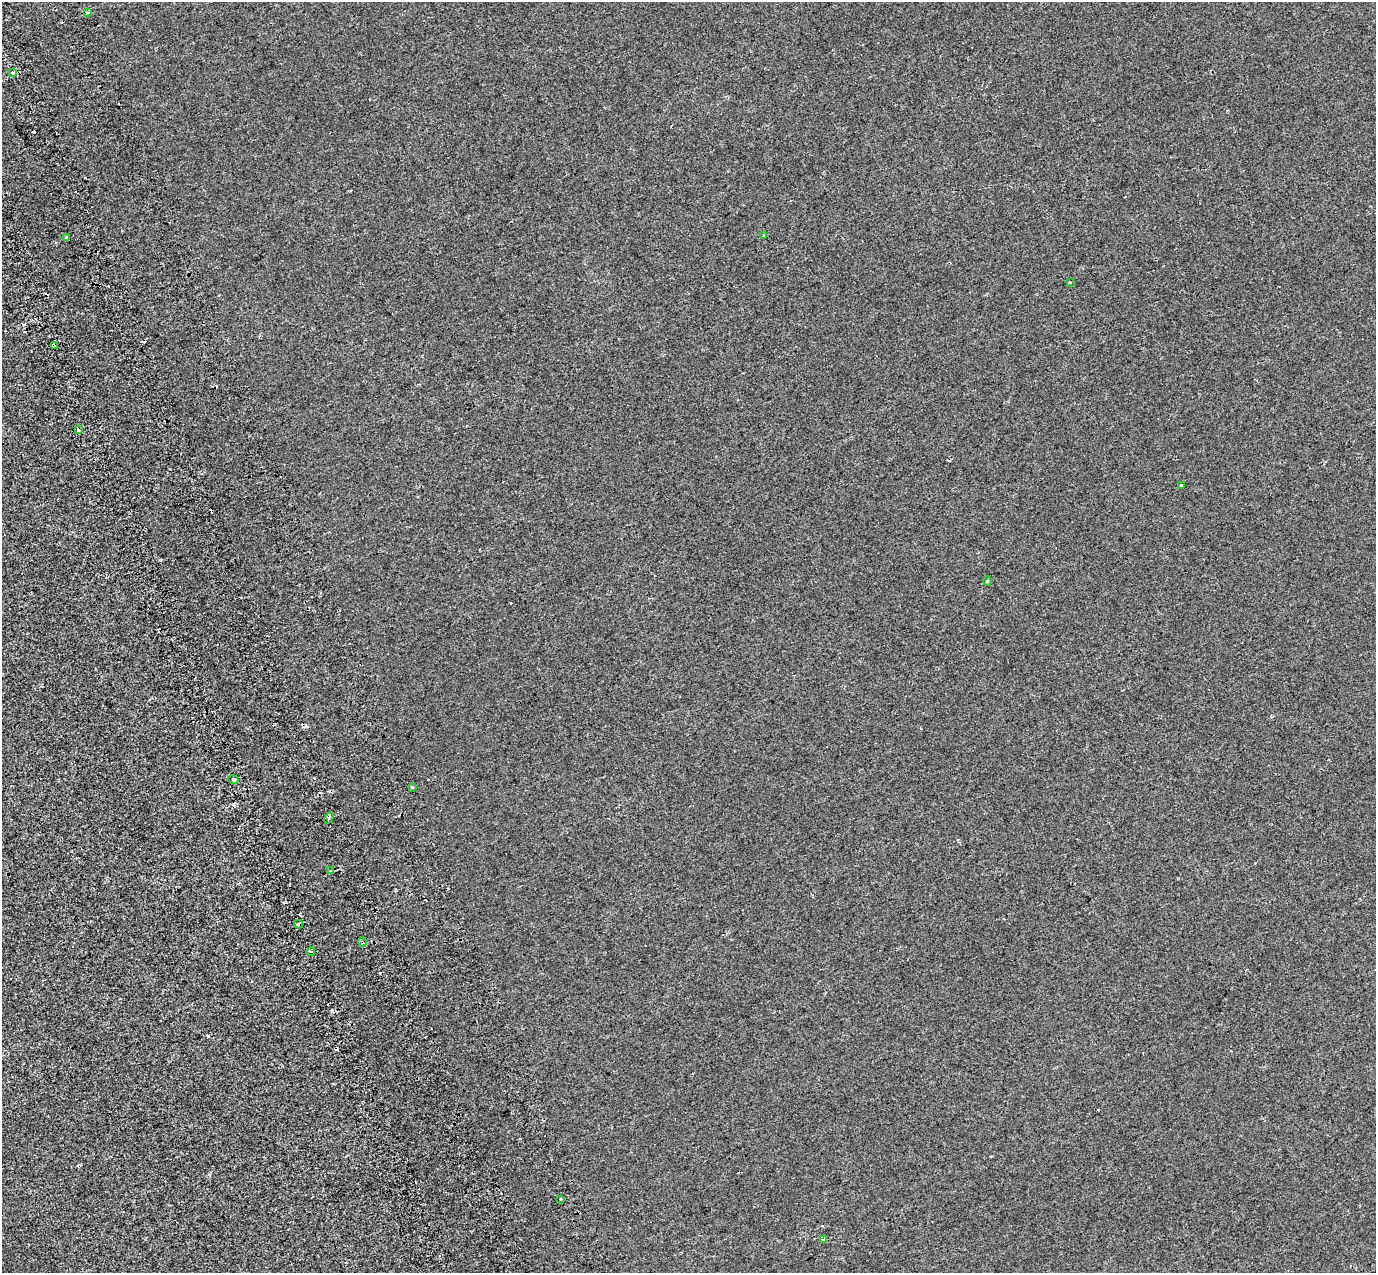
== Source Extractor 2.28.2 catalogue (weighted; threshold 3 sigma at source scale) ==
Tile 11 of 4 x 4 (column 3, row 3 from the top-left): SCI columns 2845-4218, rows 1515-2785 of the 5685 x 5518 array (HDU 1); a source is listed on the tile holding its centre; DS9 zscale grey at full resolution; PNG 1378 x 1275 px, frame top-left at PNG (2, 2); each listed source drawn as its Kron ellipse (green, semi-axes under 4 px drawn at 4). Shown black and unused: <1% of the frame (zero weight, under 2 of 3 exposures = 7% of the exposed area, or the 3 px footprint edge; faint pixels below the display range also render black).
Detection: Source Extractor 2.28.2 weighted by HDU 2 'WHT'; one run over the whole footprint, this tile lists its part. Background -6.06e-04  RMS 0.0045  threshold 0.0203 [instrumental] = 3 sigma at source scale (4.5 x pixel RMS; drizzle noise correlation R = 1.50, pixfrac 1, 0.0396/0.0396 arcsec/px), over >= 5 px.
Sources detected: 29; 11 cosmic-ray / hot-pixel residue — neither listed nor drawn; the other 18 listed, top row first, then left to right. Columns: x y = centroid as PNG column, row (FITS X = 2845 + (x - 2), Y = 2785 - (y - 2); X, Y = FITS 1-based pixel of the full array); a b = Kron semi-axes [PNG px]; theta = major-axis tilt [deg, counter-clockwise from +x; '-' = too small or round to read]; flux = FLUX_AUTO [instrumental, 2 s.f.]
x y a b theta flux
88 13 3 3 - 2.4
12 73 3 3 - 2.5
764 235 3 3 - 0.76
67 238 3 3 - 3.7
1070 282 3 3 - 1.6
54 345 3 3 - 36
78 430 4 3 - 8.9
1181 485 3 3 - 1.7
988 581 4 3 - 0.45
234 779 5 3 - 0.58
412 787 3 3 - 1.2
329 818 6 3 56 0.49
331 871 3 3 - 1.7
298 924 4 3 - 5.4
362 942 5 4 - 0.91
311 951 4 3 - 0.46
560 1199 3 2 - 0.67
823 1239 3 2 - 1.2
Overlapping masked pixels (flux is a lower limit): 4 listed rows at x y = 54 345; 78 430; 298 924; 362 942